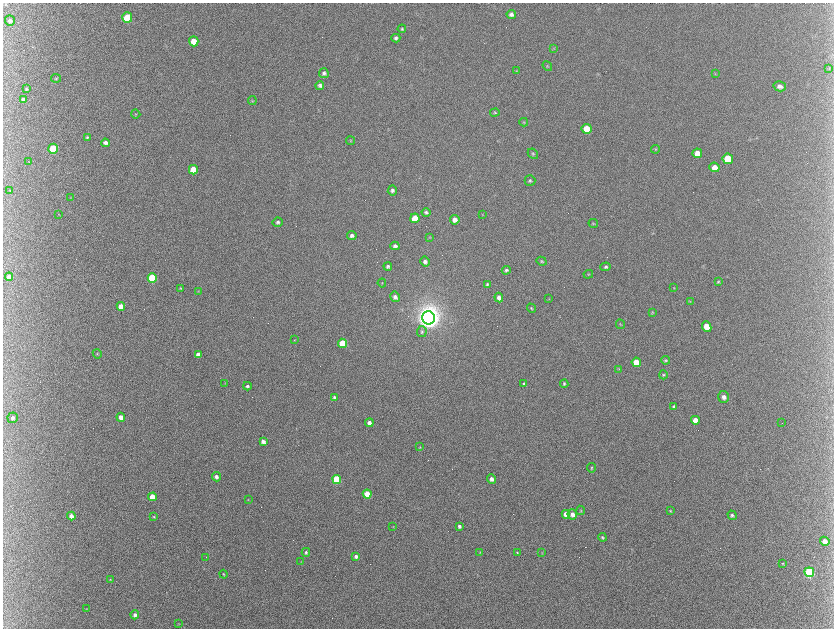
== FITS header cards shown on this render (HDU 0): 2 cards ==
NAXIS1  =                 1663 / length of data axis 1
NAXIS2  =                 1252 / length of data axis 2

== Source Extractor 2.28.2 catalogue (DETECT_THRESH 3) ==
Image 1663 x 1252 px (HDU 0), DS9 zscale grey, zoomed out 1/2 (1 PNG px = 2 x 2 image px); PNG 836 x 630 px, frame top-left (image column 2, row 1251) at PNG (3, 3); each listed source drawn as its Kron ellipse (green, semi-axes under 4 px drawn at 4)
Background 379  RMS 10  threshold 30.4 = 3 sigma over >= 5 px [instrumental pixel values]
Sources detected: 146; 20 cannot appear on this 1/2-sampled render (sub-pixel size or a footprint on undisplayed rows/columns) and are neither listed nor drawn; the other 126 listed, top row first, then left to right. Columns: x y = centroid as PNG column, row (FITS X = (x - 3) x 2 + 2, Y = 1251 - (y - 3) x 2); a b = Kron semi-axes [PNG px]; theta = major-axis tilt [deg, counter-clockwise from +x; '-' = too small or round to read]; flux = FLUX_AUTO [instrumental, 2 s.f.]
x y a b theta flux
511 14 4 4 - 7.3e+03
127 18 5 5 - 9.4e+04
10 21 5 5 - 5.8e+03
402 29 4 4 - 3.0e+03
396 38 4 4 - 5.4e+03
194 41 5 4 - 3.1e+04
554 48 4 2 - 1.0e+03
547 66 5 3 - 1.9e+03
829 69 4 2 - 1.4e+03
516 71 4 2 - 1.1e+03
324 73 5 4 - 5.6e+03
715 74 4 3 - 1.5e+03
56 78 5 4 - 2.6e+03
320 86 4 4 - 5.6e+03
780 86 6 5 - 7.6e+03
26 89 4 3 - 2.4e+03
23 99 4 3 - 3.8e+03
252 101 4 4 - 2.0e+03
495 112 4 4 - 2.4e+03
136 114 4 3 - 1.7e+03
524 122 4 4 - 2.4e+03
587 129 5 5 - 5.1e+04
87 137 4 4 - 2.7e+03
350 141 4 3 - 1.5e+03
106 143 4 4 - 7.7e+03
53 149 5 4 - 1.0e+05
656 149 4 3 - 1.8e+03
697 153 5 4 - 2.4e+04
533 154 6 4 -42 3.1e+03
728 159 5 5 - 6.6e+04
29 162 3 2 - 9.9e+02
714 167 5 5 - 1.6e+04
193 170 5 4 - 5.0e+04
530 180 5 5 - 3.7e+03
10 190 3 2 - 9.7e+02
392 190 5 4 - 5.8e+03
70 198 3 2 - 1.2e+03
426 212 4 4 - 4.8e+03
58 214 3 2 - 7.8e+02
482 215 3 2 - 1.1e+03
415 218 5 4 - 4.7e+04
455 220 5 4 - 1.3e+04
278 222 5 4 - 4.8e+03
593 223 5 3 - 1.9e+03
352 236 5 4 - 6.7e+03
429 237 4 3 - 1.5e+03
395 246 4 4 - 6.6e+03
542 261 5 4 - 2.8e+03
425 262 5 4 - 6.6e+03
388 266 4 4 - 3.9e+03
606 267 5 4 - 4.1e+03
506 270 4 4 - 4.3e+03
588 274 5 3 - 2.1e+03
9 277 4 4 - 1.4e+04
152 278 5 4 - 1.3e+05
718 282 4 4 - 2.2e+03
382 283 4 3 - 1.7e+03
487 285 3 3 - 3.4e+03
180 288 3 2 - 1.7e+03
674 288 4 3 - 1.4e+03
198 291 3 2 - 1.2e+03
395 297 5 5 - 7.3e+03
499 298 5 4 - 1.0e+04
549 299 3 2 - 1.1e+03
690 302 4 3 - 1.6e+03
121 306 4 4 - 2.5e+04
531 308 5 3 - 2.2e+03
652 312 4 3 - 1.8e+03
428 318 6 6 - 3.3e+06
620 324 5 3 - 1.8e+03
707 326 5 4 - 3.3e+04
422 332 5 5 - 3.9e+03
294 340 3 2 - 1.1e+03
343 343 4 4 - 6.7e+04
97 354 5 4 - 2.3e+03
198 355 4 4 - 1.5e+04
666 360 4 4 - 2.6e+03
636 362 5 4 - 5.4e+04
619 369 4 3 - 1.7e+03
663 375 4 4 - 2.9e+03
225 383 3 2 - 9.3e+02
524 384 4 3 - 3.3e+03
564 384 4 3 - 2.9e+03
247 386 4 4 - 3.9e+03
334 397 4 4 - 4.2e+03
724 397 6 5 - 8.0e+03
674 406 3 3 - 3.6e+03
121 417 4 4 - 1.3e+04
13 418 5 5 - 6.2e+03
695 420 4 4 - 2.4e+04
369 423 4 3 - 8.1e+03
782 423 2 1 - 5.2e+02
263 442 4 3 - 8.1e+03
420 447 3 3 - 1.5e+03
591 468 4 3 - 2.2e+03
216 477 4 4 - 6.4e+03
337 479 4 4 - 1.3e+05
492 479 5 4 - 9.2e+03
367 494 4 4 - 5.7e+04
152 497 4 4 - 4.2e+04
248 500 3 2 - 9.0e+02
581 510 5 3 - 1.8e+03
670 511 4 3 - 1.8e+03
566 514 4 4 - 1.7e+04
572 514 5 4 - 1.1e+04
732 515 5 4 - 4.5e+03
71 516 4 4 - 1.2e+04
153 517 4 3 - 1.8e+03
393 526 2 2 - 8.3e+02
459 526 4 3 - 5.0e+03
603 537 4 3 - 2.8e+03
825 541 5 4 - 1.1e+04
306 552 4 3 - 3.5e+03
480 552 3 2 - 9.1e+02
542 552 3 2 - 9.0e+02
517 553 4 3 - 1.8e+03
356 556 4 3 - 6.1e+03
206 557 2 1 - 5.4e+02
301 562 3 1 - 6.7e+02
783 563 4 3 - 1.9e+03
809 572 5 4 - 2.3e+05
223 574 4 3 - 1.9e+03
110 579 4 3 - 1.5e+03
86 609 3 2 - 9.1e+02
135 615 4 4 - 7.4e+03
179 623 3 2 - 8.5e+02
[20 sub-pixel or undisplayed-footprint detections neither listed nor drawn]